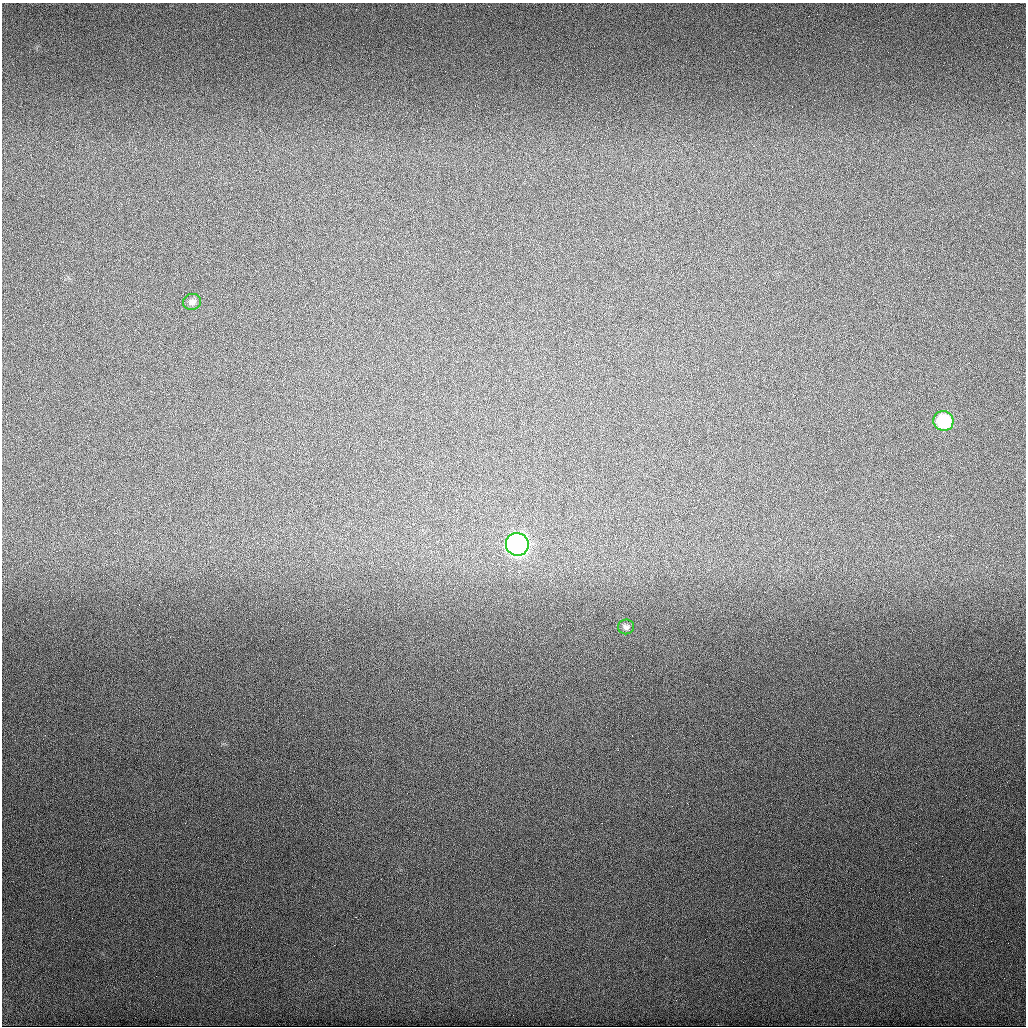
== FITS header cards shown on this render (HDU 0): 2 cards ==
NAXIS1  =                 1024
NAXIS2  =                 1024

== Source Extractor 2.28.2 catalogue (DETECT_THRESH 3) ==
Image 1024 x 1024 px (HDU 0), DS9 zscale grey, 1 PNG px = 1 image px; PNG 1028 x 1028 px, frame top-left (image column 1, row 1024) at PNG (2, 3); each listed source drawn as its Kron ellipse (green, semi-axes under 4 px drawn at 4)
Background 595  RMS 23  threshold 70.1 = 3 sigma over >= 5 px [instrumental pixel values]
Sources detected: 4; all 4 listed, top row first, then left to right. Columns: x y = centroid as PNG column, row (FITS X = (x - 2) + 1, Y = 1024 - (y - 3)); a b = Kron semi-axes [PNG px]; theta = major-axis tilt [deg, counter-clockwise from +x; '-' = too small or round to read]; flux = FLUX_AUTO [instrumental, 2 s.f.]
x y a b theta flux
192 302 9 8 - 7200
943 421 10 9 - 80000
517 544 11 11 - 490000
626 627 8 7 - 5300